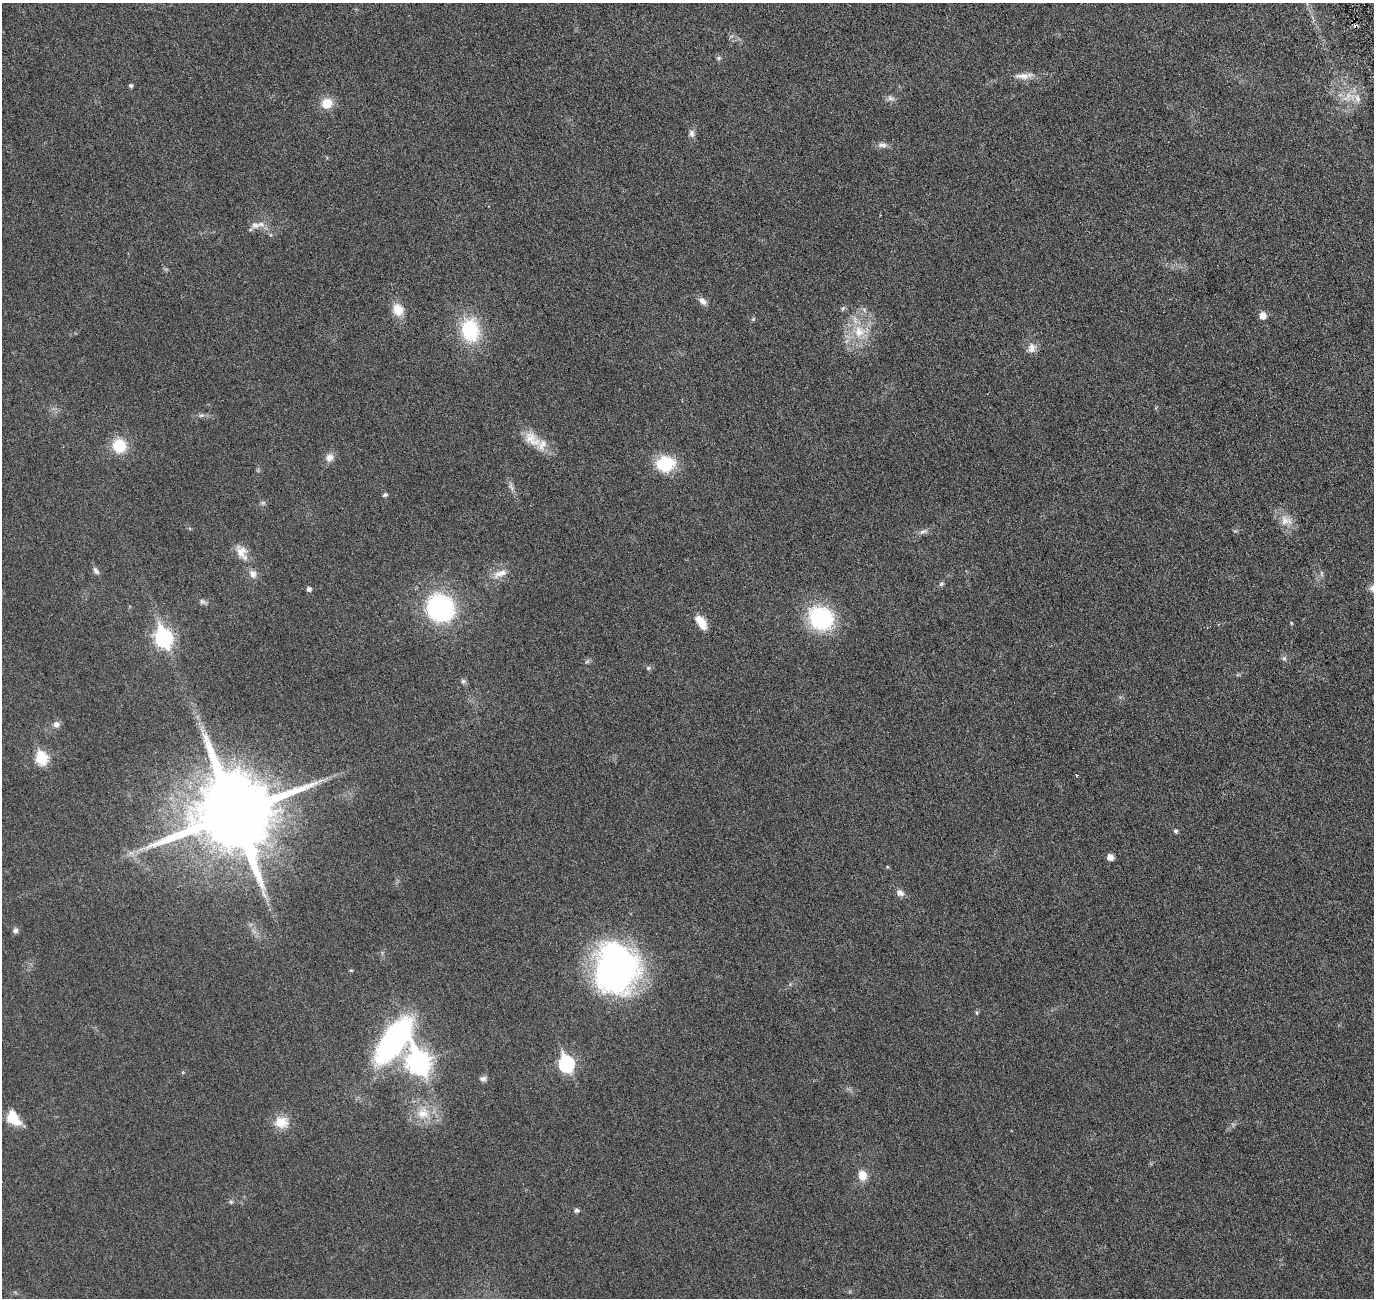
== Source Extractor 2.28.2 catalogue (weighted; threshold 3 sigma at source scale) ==
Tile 10 of 4 x 4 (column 2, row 3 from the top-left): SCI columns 1442-2813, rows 1476-2771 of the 5618 x 5643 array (HDU 1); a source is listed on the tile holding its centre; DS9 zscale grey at full resolution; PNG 1376 x 1300 px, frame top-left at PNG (2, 3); no overlay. Shown black and unused: <1% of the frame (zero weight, under 3 of 6 exposures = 1% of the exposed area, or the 3 px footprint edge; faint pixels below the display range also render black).
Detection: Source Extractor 2.28.2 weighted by HDU 2 'WHT'; one run over the whole footprint, this tile lists its part. Background 0.0277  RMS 0.0043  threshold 0.0176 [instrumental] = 3 sigma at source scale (4.09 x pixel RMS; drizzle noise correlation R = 1.36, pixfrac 0.8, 0.05/0.05 arcsec/px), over >= 5 px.
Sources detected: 64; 1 too faint to see at this stretch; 1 cosmic-ray / hot-pixel residue — not listed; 2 inside a brighter listed object's ellipse — not listed separately; the other 60 listed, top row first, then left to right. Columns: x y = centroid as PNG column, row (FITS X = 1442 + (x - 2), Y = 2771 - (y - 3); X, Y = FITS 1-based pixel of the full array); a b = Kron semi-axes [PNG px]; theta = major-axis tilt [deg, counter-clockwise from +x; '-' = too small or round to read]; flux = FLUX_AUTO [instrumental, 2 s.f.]
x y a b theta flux
719 58 6 5 - 0.62
1024 76 27 7 5 3.4
130 86 4 4 - 0.81
1348 96 22 10 18 5
891 98 11 6 -11 1.3
327 103 10 10 - 6.3
691 133 10 7 -78 1.4
882 145 14 7 -8 1.7
255 225 13 9 -2 2.6
702 301 11 7 -45 1.9
843 308 8 4 54 0.57
398 310 15 12 -61 5.5
1263 316 5 5 - 4.2
470 330 29 22 -78 20
859 332 18 16 -67 8.6
1032 348 14 11 78 2.6
201 415 9 4 9 0.86
532 439 30 14 -41 7.1
119 446 12 11 - 12
329 457 11 9 28 2.4
665 464 15 12 7 19
385 495 7 5 27 0.65
1286 520 19 13 -18 4.2
923 531 11 5 18 1.2
241 552 18 13 -59 4.3
96 571 12 6 -55 1.1
500 573 20 8 21 3.5
1321 573 8 3 -71 0.62
253 574 12 9 -70 2.2
941 584 8 5 41 0.67
309 589 5 5 - 1.1
203 602 12 6 -22 1
440 608 22 20 -46 59
821 618 28 24 -31 31
701 622 17 8 -55 5.3
164 638 9 7 -70 110
1284 658 6 5 - 0.72
587 661 7 4 20 0.57
648 668 6 5 - 0.62
463 681 6 6 - 0.76
56 724 9 9 - 1.7
41 758 7 6 - 28
321 780 11 3 15 1.4
234 813 22 21 - 5300
1175 831 5 4 - 0.84
131 853 7 4 -18 0.97
1110 857 6 5 - 2.3
900 893 10 7 -30 1.8
15 930 7 6 - 1.1
616 969 48 40 88 120
393 1041 40 18 54 94
418 1062 11 9 -67 230
566 1064 8 7 - 63
483 1079 10 7 6 1.2
423 1113 18 16 -10 7.6
13 1118 15 10 -52 10
281 1122 19 15 -3 5.7
862 1175 11 9 -78 4.4
231 1202 6 5 - 0.6
576 1210 6 5 - 0.78